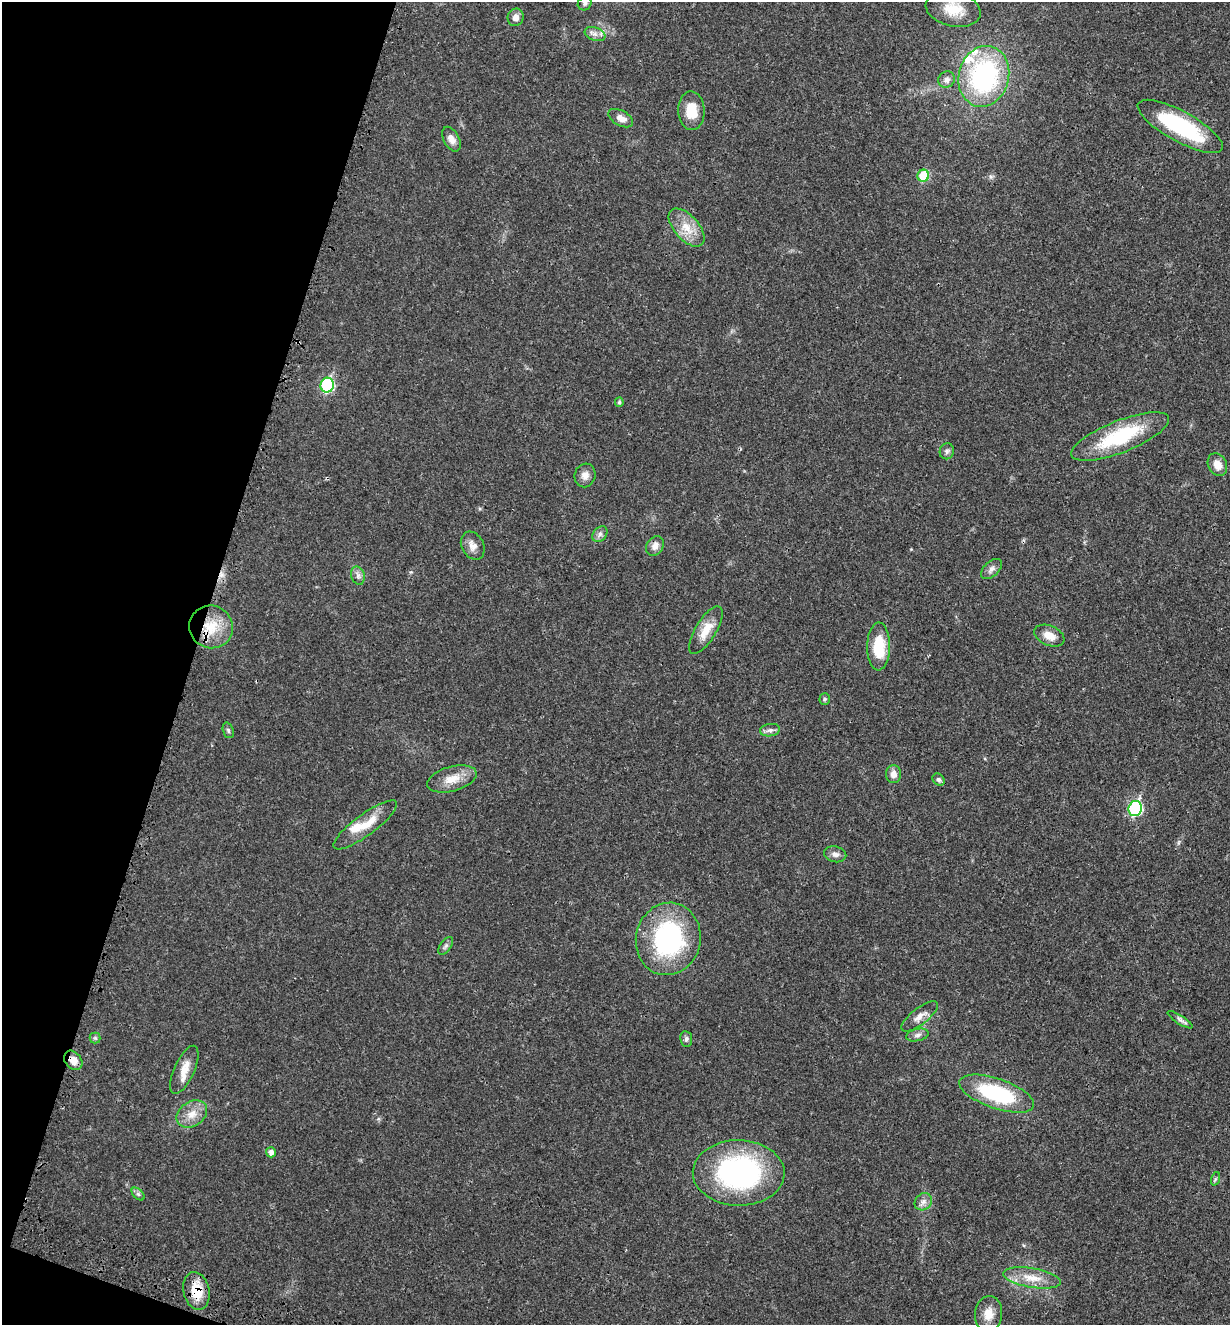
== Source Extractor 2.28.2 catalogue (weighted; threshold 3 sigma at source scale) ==
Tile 9 of 4 x 4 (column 1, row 3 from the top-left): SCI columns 221-1448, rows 1424-2746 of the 5480 x 5490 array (HDU 1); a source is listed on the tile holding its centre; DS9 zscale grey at full resolution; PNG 1232 x 1327 px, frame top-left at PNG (2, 2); each listed source drawn as its Kron ellipse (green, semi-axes under 4 px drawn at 4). Shown black and unused: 16% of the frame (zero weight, under 3 of 4 exposures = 8% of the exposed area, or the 3 px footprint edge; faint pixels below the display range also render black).
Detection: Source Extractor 2.28.2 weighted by HDU 2 'WHT'; one run over the whole footprint, this tile lists its part. Background 0.022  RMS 0.0035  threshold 0.0156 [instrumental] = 3 sigma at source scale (4.5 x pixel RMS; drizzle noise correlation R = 1.50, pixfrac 1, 0.05/0.05 arcsec/px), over >= 5 px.
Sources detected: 59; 1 inside a brighter object's white glare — neither listed nor drawn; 3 inside a brighter listed object's ellipse — not listed separately; the other 55 listed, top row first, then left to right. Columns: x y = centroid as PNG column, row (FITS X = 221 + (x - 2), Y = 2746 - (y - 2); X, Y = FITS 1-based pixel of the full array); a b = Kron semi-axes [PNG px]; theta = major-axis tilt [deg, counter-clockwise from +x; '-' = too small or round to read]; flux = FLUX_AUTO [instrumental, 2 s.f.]
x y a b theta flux
585 3 7 6 - 0.87
953 9 28 17 -13 8.3
516 17 9 8 - 2.1
595 34 11 6 -21 1.7
984 76 31 25 76 54
946 79 8 8 - 1.6
691 111 19 13 -87 7.1
621 118 13 7 -29 2.5
1180 126 48 15 -29 32
451 139 13 8 -61 2.4
923 176 6 5 - 12
687 228 23 12 -48 6.2
327 385 7 6 - 36
619 402 5 4 - 0.69
1120 436 52 16 21 25
947 451 8 7 - 0.98
1217 465 12 9 -63 3.4
585 475 12 10 72 2.2
600 534 9 6 46 1.2
473 546 15 11 -61 2.5
655 546 10 8 56 2
991 569 12 7 43 1.6
358 576 9 6 -75 1.4
211 627 22 21 - 10
706 630 27 10 58 5.6
1049 636 16 9 -23 4
879 646 24 11 90 12
825 699 5 5 - 0.51
228 730 8 5 -71 0.68
770 730 10 6 8 1.2
893 774 9 7 -85 2.3
452 779 25 12 15 5.7
938 780 7 5 -42 0.85
1135 808 8 6 70 42
365 825 38 10 36 7.7
835 854 11 8 -13 1.6
668 939 36 32 78 48
446 946 10 5 54 0.87
919 1016 22 8 38 3
1180 1020 14 4 -33 1.2
917 1035 11 6 13 1.3
95 1038 5 5 - 0.54
686 1039 8 6 -83 0.9
73 1060 10 8 -50 2.9
184 1070 26 10 66 4.6
997 1094 39 15 -19 30
192 1114 16 12 35 4.4
271 1152 5 5 - 1.6
739 1173 46 32 -1 64
1215 1179 7 4 71 0.53
138 1194 8 4 -45 0.73
923 1202 9 8 - 1.8
1032 1278 29 9 -9 6.5
196 1291 19 13 -77 7.9
988 1314 18 13 84 4.6
Overlapping masked pixels (flux is a lower limit): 3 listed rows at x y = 211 627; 73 1060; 196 1291